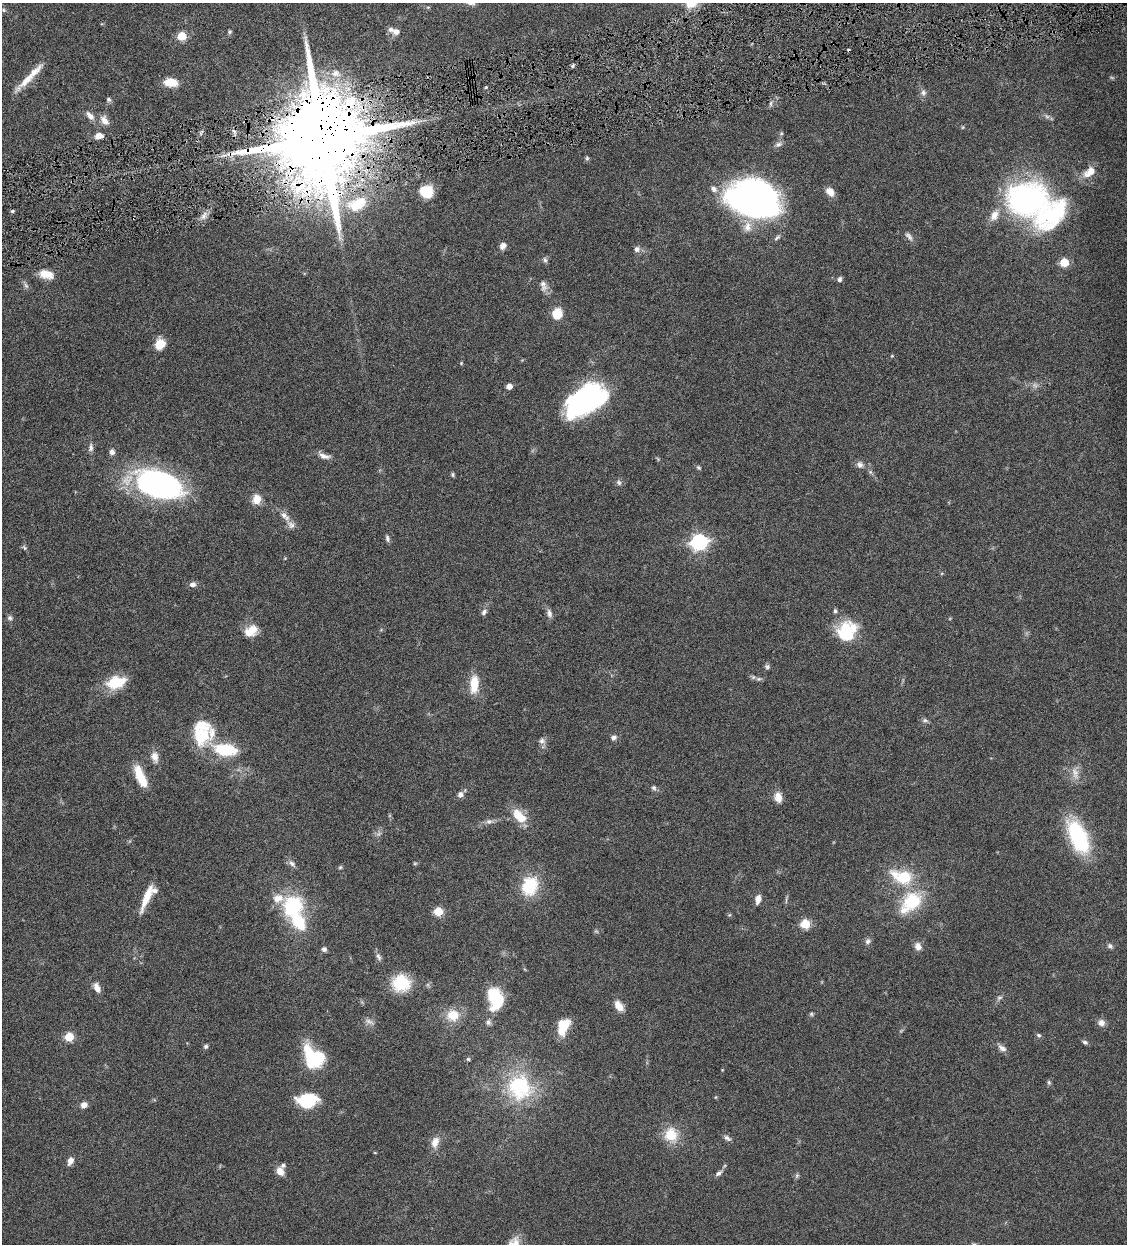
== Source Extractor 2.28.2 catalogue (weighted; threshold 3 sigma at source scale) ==
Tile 10 of 4 x 4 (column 2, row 3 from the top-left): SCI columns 1389-2513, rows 1245-2486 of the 4910 x 4972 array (HDU 1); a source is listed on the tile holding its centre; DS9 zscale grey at full resolution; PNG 1129 x 1246 px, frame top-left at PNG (2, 3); no overlay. Shown black and unused: <1% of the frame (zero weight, under 4 of 8 exposures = <1% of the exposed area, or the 3 px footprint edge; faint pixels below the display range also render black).
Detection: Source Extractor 2.28.2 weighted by HDU 2 'WHT'; one run over the whole footprint, this tile lists its part. Background 0.0431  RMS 0.0036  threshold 0.0146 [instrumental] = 3 sigma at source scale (4.09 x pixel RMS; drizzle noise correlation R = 1.36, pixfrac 0.8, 0.05/0.05 arcsec/px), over >= 5 px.
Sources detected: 155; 6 too faint to see at this stretch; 3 inside a brighter object's white glare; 1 cosmic-ray / hot-pixel residue — not listed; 15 inside a brighter listed object's ellipse — not listed separately; the other 130 listed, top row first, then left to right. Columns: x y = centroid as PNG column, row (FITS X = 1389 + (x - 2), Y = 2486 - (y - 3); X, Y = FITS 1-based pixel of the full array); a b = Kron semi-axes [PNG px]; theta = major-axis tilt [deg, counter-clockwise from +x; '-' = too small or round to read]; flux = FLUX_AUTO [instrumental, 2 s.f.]
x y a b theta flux
689 4 13 10 -65 3.5
428 7 6 3 17 0.36
4 10 6 4 -25 0.47
396 31 9 8 - 1.8
229 32 5 5 - 0.5
182 36 5 5 - 15
573 65 6 3 59 0.5
336 73 14 10 -4 3.4
26 80 41 8 45 5.7
171 82 11 7 -5 6.6
923 93 8 8 - 1.3
109 100 6 6 - 0.62
771 104 6 4 -89 0.65
90 116 14 7 -47 2.1
104 120 13 8 -57 2.4
781 133 6 5 - 0.53
99 136 9 6 8 2.5
322 137 25 22 -89 7500
778 144 11 7 23 1.2
587 158 6 5 - 0.52
1089 172 18 11 37 4.2
426 191 13 12 - 9
830 192 10 8 -47 3.1
1028 200 36 29 7 89
752 201 52 30 -14 100
356 205 24 19 9 12
12 211 4 4 - 0.6
994 215 17 10 60 3.7
204 216 13 5 59 1.6
909 236 14 6 -51 1.3
503 246 8 6 51 1.8
637 249 8 7 - 1.2
545 260 8 6 -77 0.83
1064 262 5 5 - 13
46 274 16 10 -13 4.6
840 279 6 5 - 0.83
26 285 9 5 -62 0.91
543 286 16 8 -78 2
557 314 11 10 - 5.9
160 344 13 10 70 5.1
892 356 5 4 - 0.32
461 363 5 4 - 0.33
1035 385 8 6 -68 1.1
509 386 6 5 - 2
586 403 40 20 16 57
91 448 11 6 88 1.3
112 452 7 6 - 1.4
324 456 18 7 -20 2
860 465 9 8 - 1.5
698 467 7 4 -40 0.54
870 472 6 6 - 0.61
453 475 6 5 - 0.5
619 483 8 7 - 0.9
158 484 36 19 -16 120
257 499 12 11 - 3.6
291 524 13 10 -49 2
387 538 9 5 -83 0.87
699 542 7 6 - 100
24 547 8 4 -63 0.57
285 558 5 4 - 0.28
193 584 9 7 19 1.3
835 611 6 4 -81 0.64
484 612 8 6 49 1.1
549 613 12 6 -74 1.4
10 618 7 7 - 0.86
251 631 17 12 30 4.8
846 633 22 17 -80 16
767 667 7 6 - 0.73
759 679 7 5 19 0.76
116 682 23 14 15 9.8
474 684 19 9 87 7.4
925 720 8 5 -11 0.81
202 732 34 22 89 14
613 737 7 6 - 1.1
542 741 9 8 - 1.2
226 750 26 13 -9 15
155 757 14 9 -81 2.8
1075 773 21 9 -74 3.2
140 777 25 9 -67 8.8
654 788 6 6 - 0.82
460 795 7 6 - 1.5
778 797 12 9 -76 2.8
519 816 21 11 -45 6.9
489 821 10 7 5 1.3
1078 837 33 16 -65 33
292 863 12 7 -46 1.3
415 863 6 4 2 0.41
340 867 6 5 - 0.49
902 877 32 18 -19 14
530 886 21 17 67 15
147 896 30 7 67 6.5
758 899 9 5 77 2.3
912 901 24 19 41 16
292 906 22 20 42 23
438 911 5 5 - 15
805 924 5 5 - 19
868 941 8 7 - 1
918 946 10 8 -63 2
1110 946 8 6 -38 0.81
324 949 6 6 - 0.98
379 957 11 6 -58 1
401 983 16 15 - 15
97 988 12 7 -67 2.3
495 998 20 13 -79 17
999 998 9 5 19 0.82
619 1006 13 8 -54 3.4
453 1015 13 12 - 7
369 1021 15 6 -25 1.3
488 1022 8 7 - 1
1101 1023 9 8 - 1.8
563 1029 23 9 57 6.6
1038 1035 7 5 -30 0.65
69 1037 5 5 - 14
1085 1042 8 5 -27 0.73
206 1047 6 5 - 0.71
1002 1048 13 7 -40 1.7
313 1058 21 16 -57 26
468 1059 5 5 - 0.48
1049 1082 7 5 -87 0.61
519 1087 34 33 - 27
716 1097 5 3 - 0.29
307 1100 20 13 4 15
84 1105 7 6 - 1.8
671 1135 13 11 -83 9.2
727 1138 10 5 -33 1
435 1142 15 9 71 3.1
70 1161 9 6 69 2
280 1171 10 7 -56 2.8
719 1173 10 5 38 1.1
797 1176 7 5 69 0.6
Overlapping masked pixels (flux is a lower limit): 2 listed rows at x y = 322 137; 356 205
Isophote crosses this tile's border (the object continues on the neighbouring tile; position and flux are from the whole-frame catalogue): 1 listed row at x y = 689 4